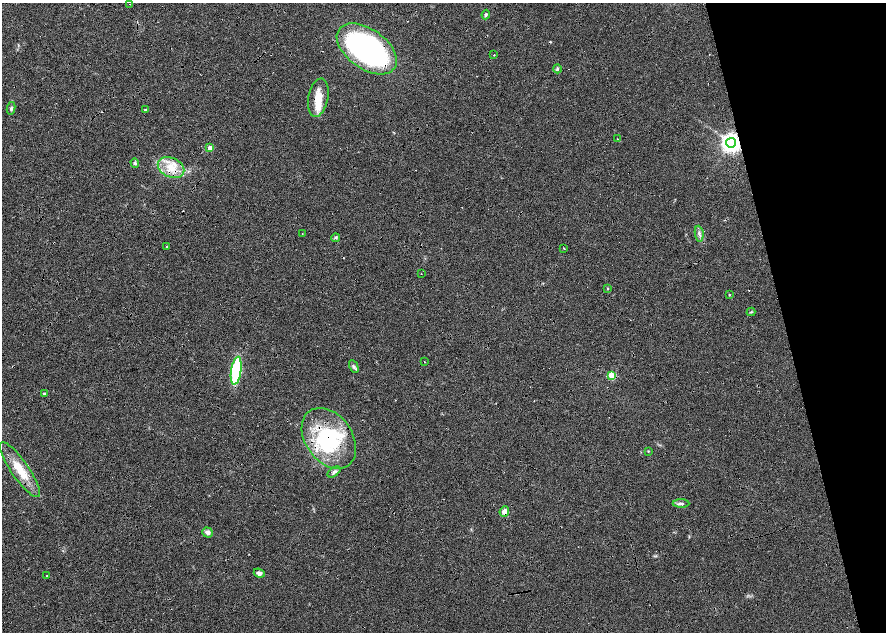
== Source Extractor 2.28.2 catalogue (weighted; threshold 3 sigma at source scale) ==
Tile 12 of 4 x 4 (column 4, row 3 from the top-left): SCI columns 5315-7082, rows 1315-2574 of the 7092 x 5198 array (HDU 1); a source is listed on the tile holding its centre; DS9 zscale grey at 2 x 2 block average (1 PNG px = mean of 2 x 2 image px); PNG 888 x 634 px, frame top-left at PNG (2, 3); each listed source drawn as its Kron ellipse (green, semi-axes under 4 px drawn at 4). Shown black and unused: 15% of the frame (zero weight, under 4 of 8 exposures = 4% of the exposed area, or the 3 px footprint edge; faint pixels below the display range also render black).
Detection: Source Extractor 2.28.2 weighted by HDU 2 'WHT'; one run over the whole footprint, this tile lists its part. Background 0.023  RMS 0.0036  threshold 0.0146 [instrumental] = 3 sigma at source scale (4.09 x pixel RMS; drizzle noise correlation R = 1.36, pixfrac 0.8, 0.0396/0.0396 arcsec/px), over >= 5 px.
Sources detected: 46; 3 inside a brighter object's white glare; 6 cosmic-ray / hot-pixel residue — neither listed nor drawn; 1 inside a brighter listed object's ellipse — not listed separately; the other 36 listed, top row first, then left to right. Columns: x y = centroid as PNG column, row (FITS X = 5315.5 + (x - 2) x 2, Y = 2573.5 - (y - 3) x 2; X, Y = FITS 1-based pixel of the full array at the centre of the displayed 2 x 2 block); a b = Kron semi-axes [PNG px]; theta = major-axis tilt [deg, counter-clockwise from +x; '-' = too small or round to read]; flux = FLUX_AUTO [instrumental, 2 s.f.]
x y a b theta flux
130 4 2 2 - 0.67
486 15 5 3 - 1.2
367 49 34 20 -35 210
494 55 2 2 - 0.85
557 69 4 3 - 0.99
318 98 19 10 79 14
11 108 6 3 81 1.5
145 110 3 3 - 0.85
617 139 3 2 - 0.42
731 143 5 5 - 490
210 148 3 3 - 9.3
135 163 4 4 - 1.4
171 167 14 9 -24 14
302 234 2 2 - 0.33
699 234 8 3 -82 1.9
336 238 4 3 - 1.2
166 247 3 2 - 0.44
564 248 2 2 - 1
421 274 2 2 - 0.28
608 289 4 3 - 0.65
730 295 3 2 - 0.46
751 312 4 2 - 0.67
424 362 3 2 - 0.49
354 367 7 4 -64 1.8
236 371 14 5 82 61
612 375 3 3 - 27
45 394 3 2 - 2.8
329 438 33 23 -54 61
648 451 3 2 - 0.5
20 470 33 8 -55 18
334 472 7 4 36 2.1
681 503 8 4 -1 1.8
504 511 5 4 - 4.1
208 532 5 5 - 3
259 573 5 3 - 2.8
47 576 2 2 - 0.39
Overlapping masked pixels (flux is a lower limit): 8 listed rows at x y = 367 49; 731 143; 171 167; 424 362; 236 371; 612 375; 329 438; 504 511
Diffuse or blended objects may show on this block-average render without a row.